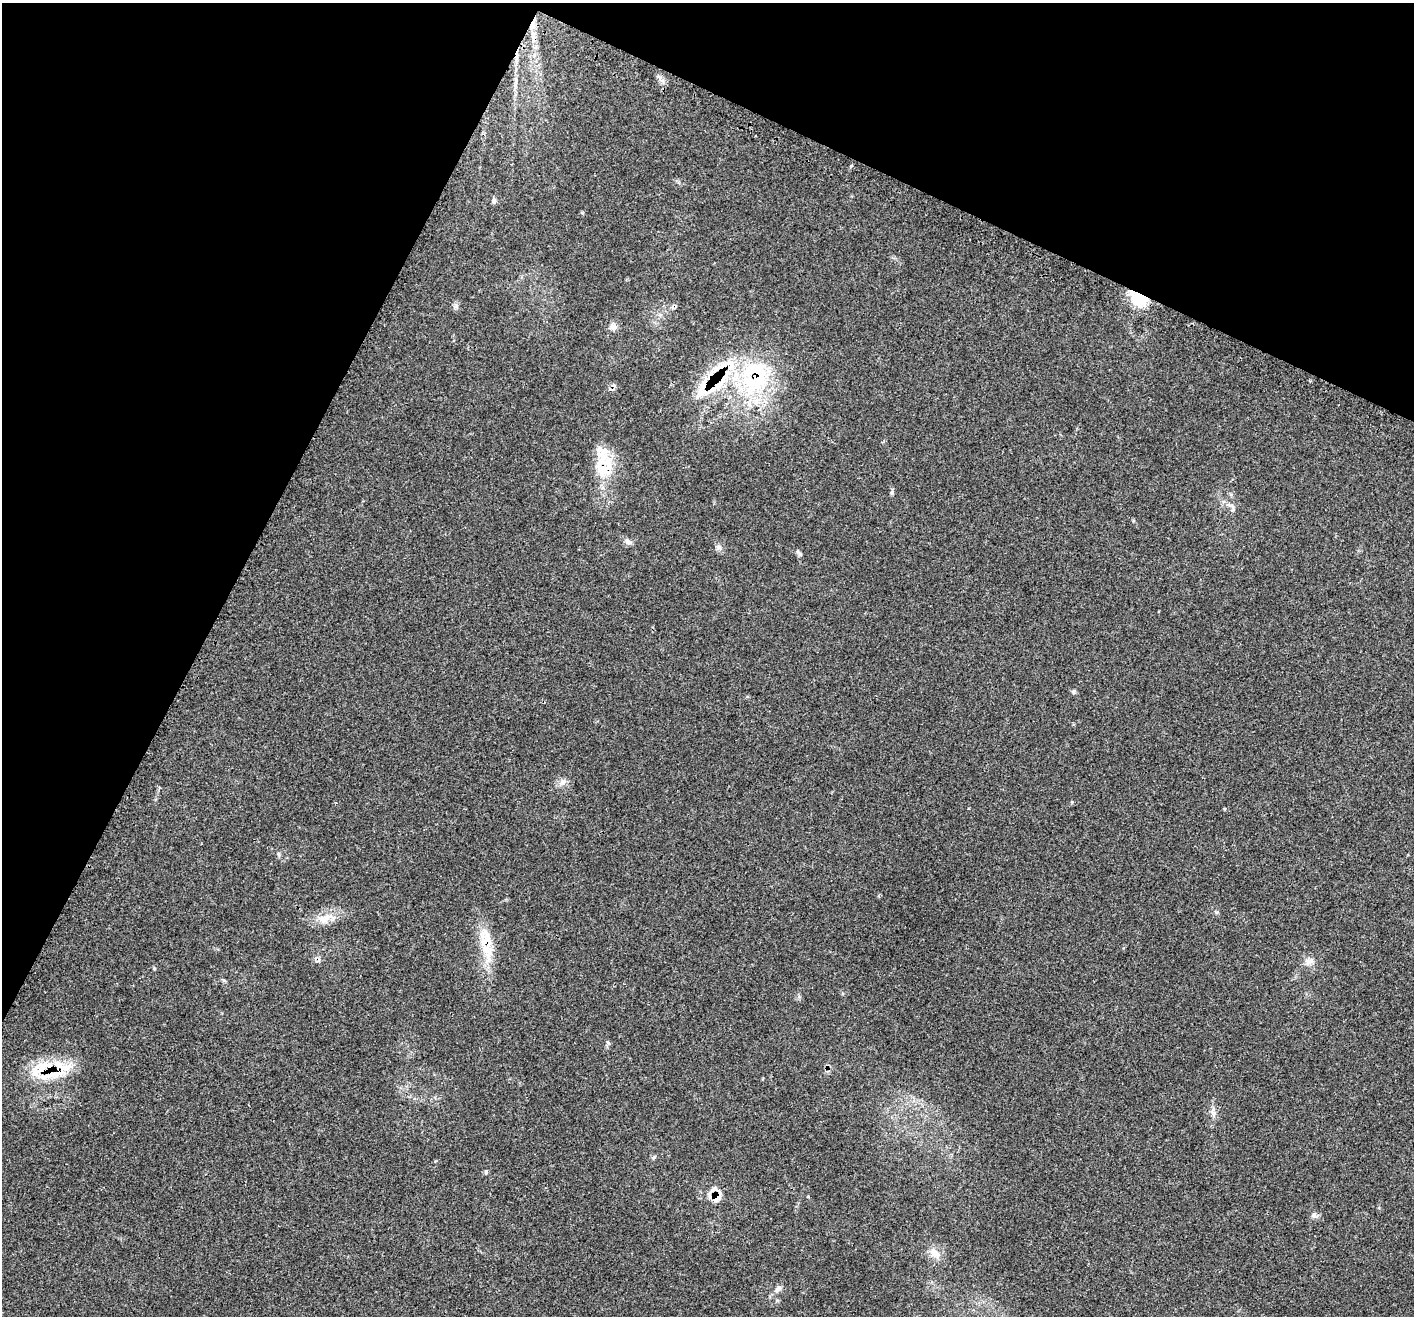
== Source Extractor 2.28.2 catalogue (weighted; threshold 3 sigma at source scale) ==
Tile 2 of 4 x 4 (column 2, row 1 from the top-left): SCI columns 1438-2849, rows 4247-5560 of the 5693 x 5706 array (HDU 1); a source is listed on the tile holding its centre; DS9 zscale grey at full resolution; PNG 1416 x 1318 px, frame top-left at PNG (2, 3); no overlay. Shown black and unused: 25% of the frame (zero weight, under 3 of 4 exposures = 2% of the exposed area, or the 3 px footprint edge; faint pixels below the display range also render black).
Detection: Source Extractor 2.28.2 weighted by HDU 2 'WHT'; one run over the whole footprint, this tile lists its part. Background 0.0705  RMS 0.0055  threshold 0.0249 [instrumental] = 3 sigma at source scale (4.5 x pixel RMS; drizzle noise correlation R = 1.50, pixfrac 1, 0.05/0.05 arcsec/px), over >= 5 px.
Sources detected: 30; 1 cosmic-ray / hot-pixel residue — not listed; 6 inside a brighter listed object's ellipse — not listed separately; the other 23 listed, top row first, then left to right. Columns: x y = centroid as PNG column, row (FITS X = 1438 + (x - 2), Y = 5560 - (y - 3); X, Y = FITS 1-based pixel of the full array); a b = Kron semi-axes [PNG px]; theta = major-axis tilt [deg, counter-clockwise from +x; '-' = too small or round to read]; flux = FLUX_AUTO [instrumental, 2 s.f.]
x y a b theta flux
494 201 8 5 -81 1.2
1138 297 13 9 -41 33
613 327 10 7 -11 2.2
755 377 49 39 82 64
703 388 29 25 90 19
604 469 33 21 53 19
892 492 7 4 72 0.9
628 541 11 6 -48 2
719 547 8 5 -28 1.5
798 552 10 4 -66 1.2
1073 691 7 4 75 0.85
563 782 11 6 37 2.4
324 918 17 11 17 6.6
487 948 39 17 -83 18
1309 961 11 7 15 2.8
42 1067 24 14 63 13
54 1074 54 8 14 14
654 1157 7 4 44 0.8
486 1172 5 5 - 0.84
717 1197 16 8 56 4.1
1314 1214 7 4 18 1.1
936 1254 13 10 -30 4.5
778 1289 11 6 50 2.2
Overlapping masked pixels (flux is a lower limit): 8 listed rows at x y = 1138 297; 755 377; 703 388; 604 469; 487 948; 42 1067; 54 1074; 717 1197
Unlisted compact peaks at least as high as the median listed source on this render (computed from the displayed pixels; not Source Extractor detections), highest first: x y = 154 968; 456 306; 1216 912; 1224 809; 224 980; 608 1043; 808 1196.